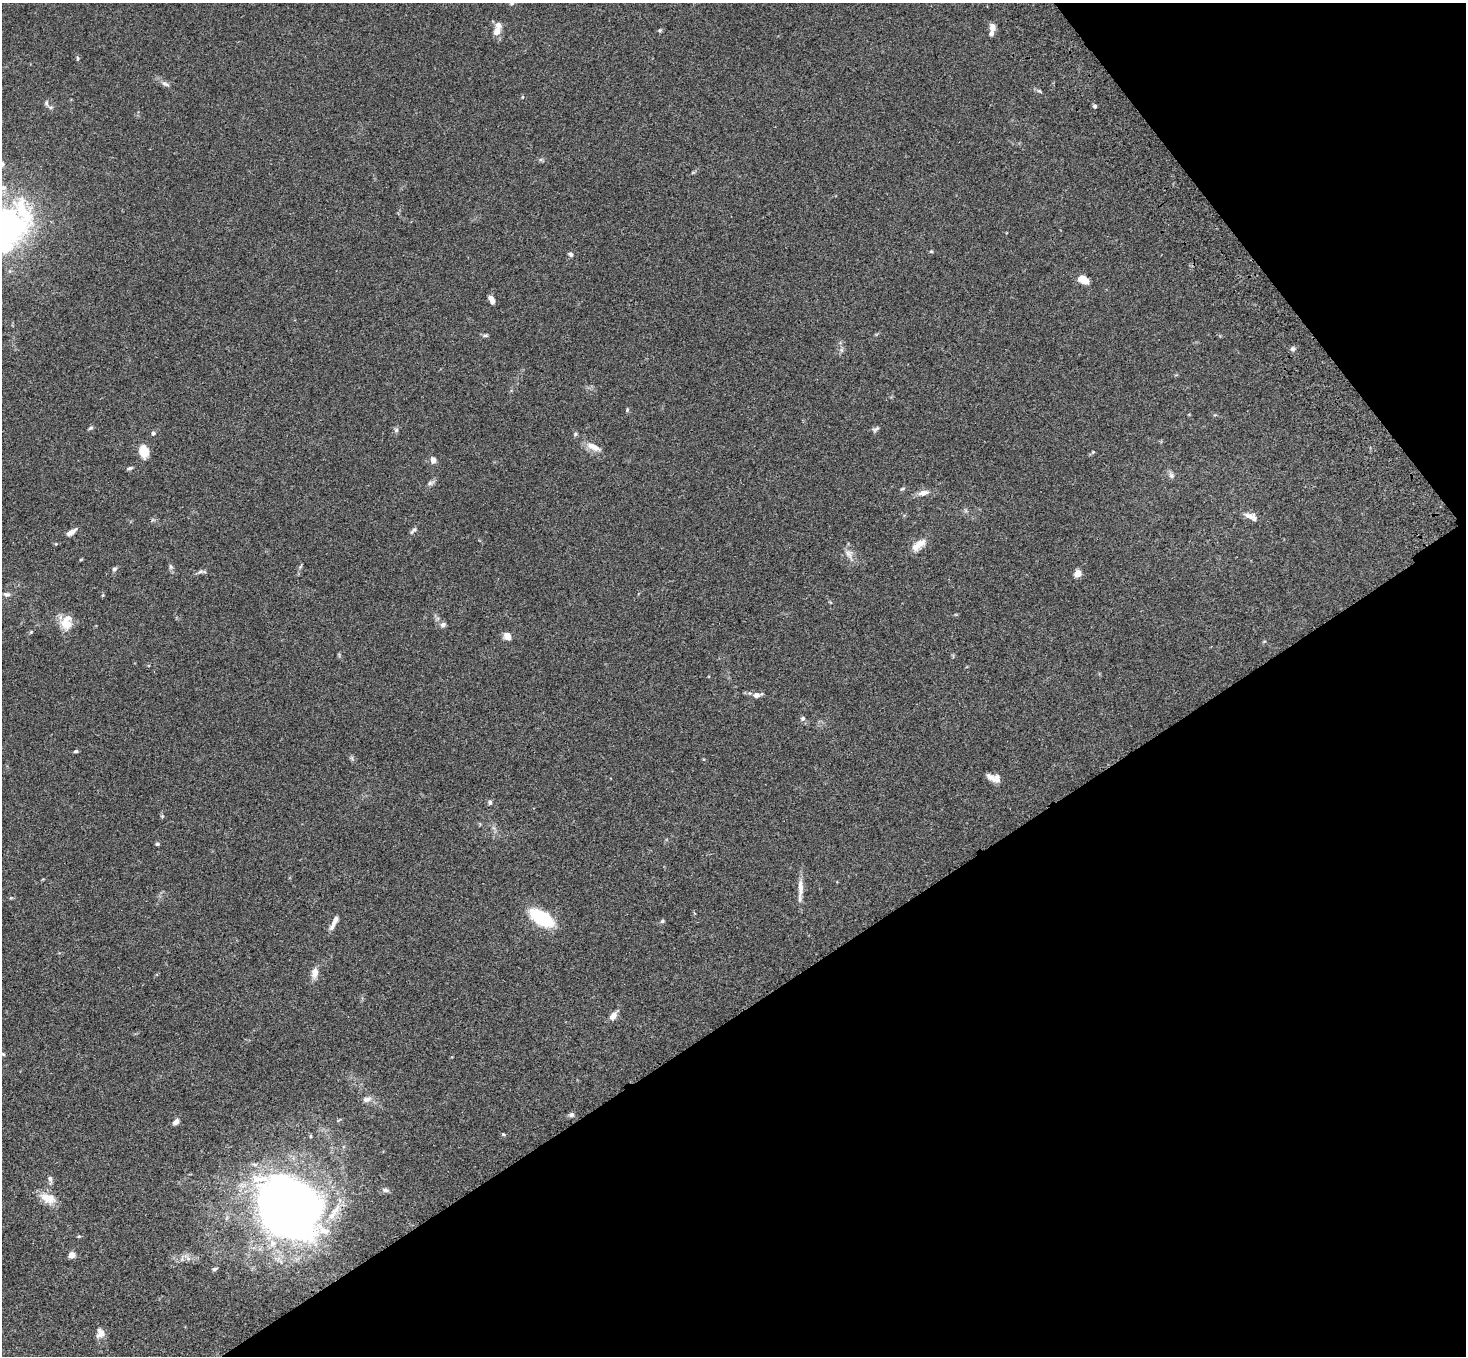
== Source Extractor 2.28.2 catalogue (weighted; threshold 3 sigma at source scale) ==
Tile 12 of 4 x 4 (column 4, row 3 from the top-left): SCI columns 4499-5962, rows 1730-3083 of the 6069 x 6028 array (HDU 1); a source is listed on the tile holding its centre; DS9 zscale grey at full resolution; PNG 1468 x 1358 px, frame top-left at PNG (2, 3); no overlay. Shown black and unused: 31% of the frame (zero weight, under 3 of 4 exposures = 6% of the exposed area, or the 3 px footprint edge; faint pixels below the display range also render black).
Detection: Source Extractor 2.28.2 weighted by HDU 2 'WHT'; one run over the whole footprint, this tile lists its part. Background 0.0598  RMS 0.0053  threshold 0.0237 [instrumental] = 3 sigma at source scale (4.5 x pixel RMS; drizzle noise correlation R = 1.50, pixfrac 1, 0.05/0.05 arcsec/px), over >= 5 px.
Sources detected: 79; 6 inside a brighter listed object's ellipse — not listed separately; the other 73 listed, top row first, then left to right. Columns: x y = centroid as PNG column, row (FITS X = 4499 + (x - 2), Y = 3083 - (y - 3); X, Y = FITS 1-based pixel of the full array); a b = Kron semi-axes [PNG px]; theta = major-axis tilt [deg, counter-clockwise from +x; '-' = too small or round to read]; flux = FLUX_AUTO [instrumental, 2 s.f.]
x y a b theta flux
512 3 6 4 28 0.71
992 27 9 7 -76 2.8
659 30 6 4 21 0.75
497 31 10 8 72 3.7
77 58 6 4 -88 0.64
165 84 12 6 -25 1.9
1039 91 7 4 -36 0.78
522 97 5 3 - 0.41
46 103 8 5 -88 1.2
1095 106 5 4 - 0.98
2 188 16 7 -1 4
6 248 6 5 - 12
931 251 4 4 - 0.55
571 254 6 5 - 1
1083 280 12 7 -30 6.4
491 299 9 5 -63 3
485 335 5 5 - 0.94
1293 349 7 5 43 1.1
627 410 6 4 70 0.65
90 428 7 4 26 0.84
876 429 10 5 34 1.2
396 430 6 6 - 1.1
153 433 5 5 - 1.1
575 434 6 5 - 0.8
593 447 19 7 -26 5.1
144 452 12 9 -80 9
1093 452 5 5 - 0.58
433 460 7 6 - 2.5
130 468 8 4 15 0.97
1171 475 8 7 - 1.6
430 483 8 6 16 1.3
902 489 6 3 19 0.6
923 493 13 6 11 3.5
1249 516 16 8 -11 3.5
413 531 12 4 46 1.2
71 532 12 5 32 2.8
918 545 20 8 38 5.9
849 554 13 10 -54 3.5
171 567 8 5 -82 1.1
114 569 7 5 17 1
200 572 11 4 10 1.2
1078 573 5 4 - 11
6 594 10 6 -3 1.6
103 595 5 4 - 0.47
65 623 22 10 78 6.7
443 625 7 6 - 1.5
507 636 7 5 -51 5.6
756 695 8 6 9 2.4
803 718 7 6 - 1.1
76 751 6 4 14 0.75
991 777 14 7 -36 2.8
490 802 6 5 - 1.1
162 816 5 5 - 0.58
157 844 5 4 - 0.72
800 888 28 7 89 5.1
541 918 20 10 -31 36
662 921 6 4 22 0.76
334 922 19 5 64 3.4
315 973 13 8 77 3.9
613 1016 9 6 52 3.9
3 1054 5 4 - 0.49
367 1099 12 7 10 2.6
571 1115 7 6 - 1.3
176 1122 8 5 43 2.3
503 1134 5 4 - 0.53
50 1179 12 5 -84 1.6
385 1190 8 5 -10 1.3
48 1198 21 13 -21 7.2
289 1206 56 45 -47 500
79 1236 5 3 - 0.49
72 1255 5 4 - 10
214 1269 5 4 - 1.2
100 1333 14 10 83 3.3
Overlapping masked pixels (flux is a lower limit): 1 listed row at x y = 289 1206
Isophote crosses this tile's border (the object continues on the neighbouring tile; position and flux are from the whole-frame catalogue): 3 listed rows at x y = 512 3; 2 188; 6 248